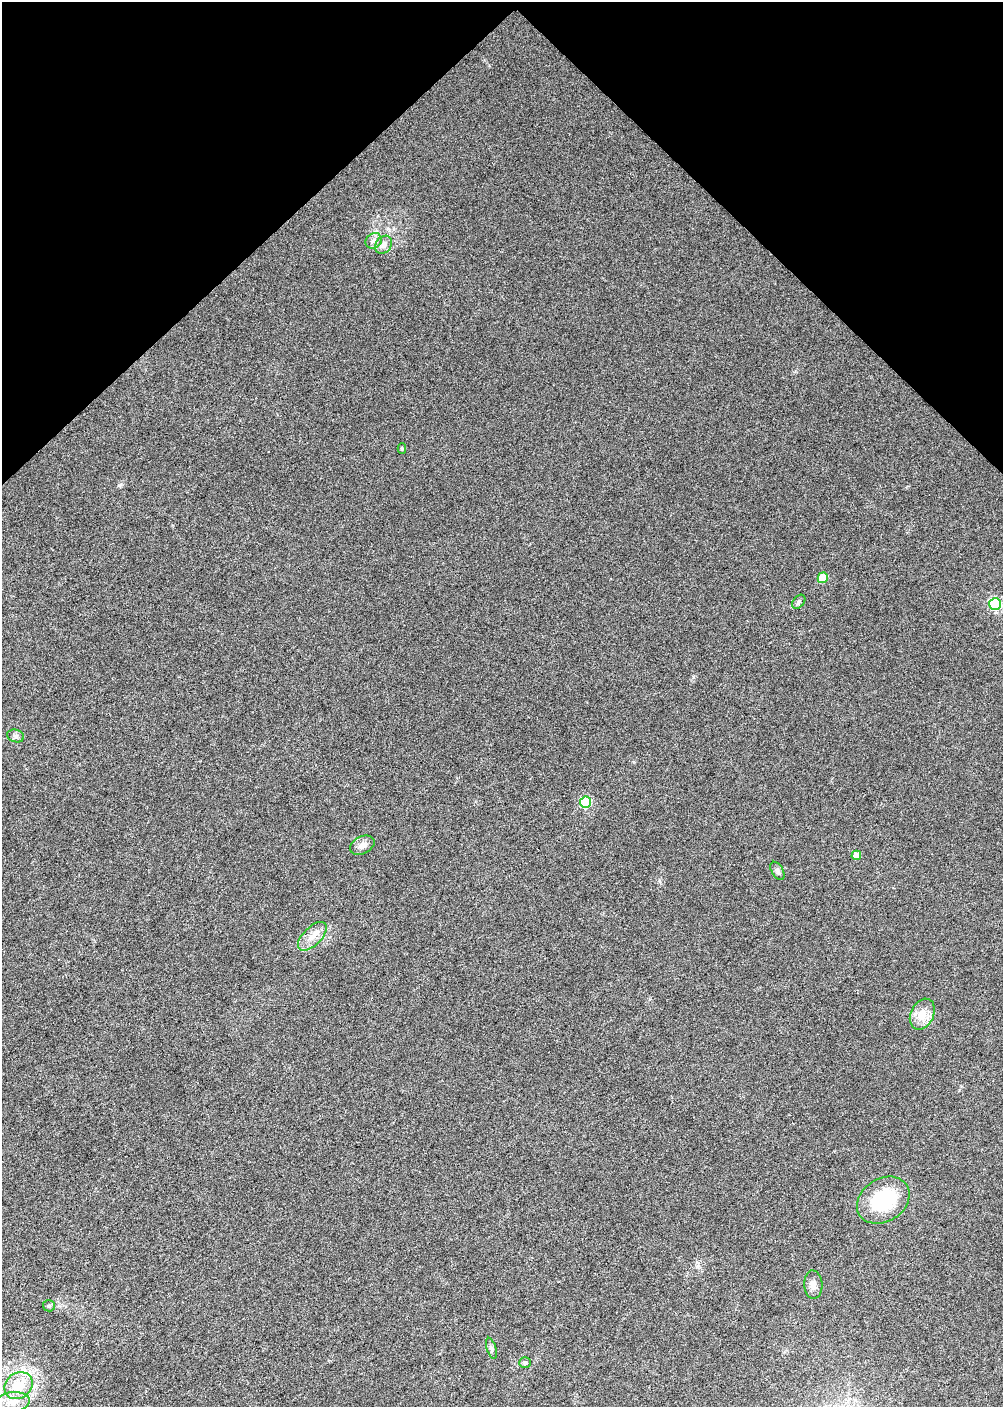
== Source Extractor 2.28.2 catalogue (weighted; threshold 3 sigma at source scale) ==
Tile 2 of 3 x 2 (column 2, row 1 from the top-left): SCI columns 1002-2002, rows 1509-2913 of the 3003 x 2997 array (HDU 1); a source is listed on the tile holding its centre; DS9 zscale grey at full resolution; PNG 1005 x 1409 px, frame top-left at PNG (2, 2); each listed source drawn as its Kron ellipse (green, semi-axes under 4 px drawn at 4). Shown black and unused: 17% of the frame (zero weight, under 3 of 6 exposures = <1% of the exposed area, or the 3 px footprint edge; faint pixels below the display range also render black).
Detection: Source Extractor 2.28.2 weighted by HDU 2 'WHT'; one run over the whole footprint, this tile lists its part. Background 0.0228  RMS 0.0048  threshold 0.0195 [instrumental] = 3 sigma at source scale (4.09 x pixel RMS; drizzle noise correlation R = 1.36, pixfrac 0.8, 0.0396/0.0396 arcsec/px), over >= 5 px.
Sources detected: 20; all 20 listed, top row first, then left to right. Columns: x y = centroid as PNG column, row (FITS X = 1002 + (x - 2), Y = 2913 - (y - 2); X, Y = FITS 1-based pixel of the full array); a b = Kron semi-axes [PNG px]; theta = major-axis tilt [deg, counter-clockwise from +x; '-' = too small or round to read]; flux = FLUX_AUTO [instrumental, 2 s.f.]
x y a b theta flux
374 241 8 7 - 1.7
384 245 10 7 51 2
402 449 5 4 - 0.57
823 578 5 5 - 13
799 602 8 5 51 0.92
995 604 6 6 - 58
16 736 8 6 -16 1.2
585 802 5 5 - 33
362 845 13 8 26 2.9
856 855 5 4 - 5.1
777 871 10 5 -58 1.2
312 936 18 9 45 4.9
922 1014 16 11 64 6.3
883 1200 28 21 33 32
813 1285 14 9 -86 2.5
49 1306 6 5 - 0.83
491 1348 11 4 -72 1
525 1363 6 5 - 0.71
18 1386 15 12 38 9.6
12 1402 17 10 6 5.3
Unlisted compact peaks at least as high as the median listed source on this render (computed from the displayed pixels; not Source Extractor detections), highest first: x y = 693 677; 119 485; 659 881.